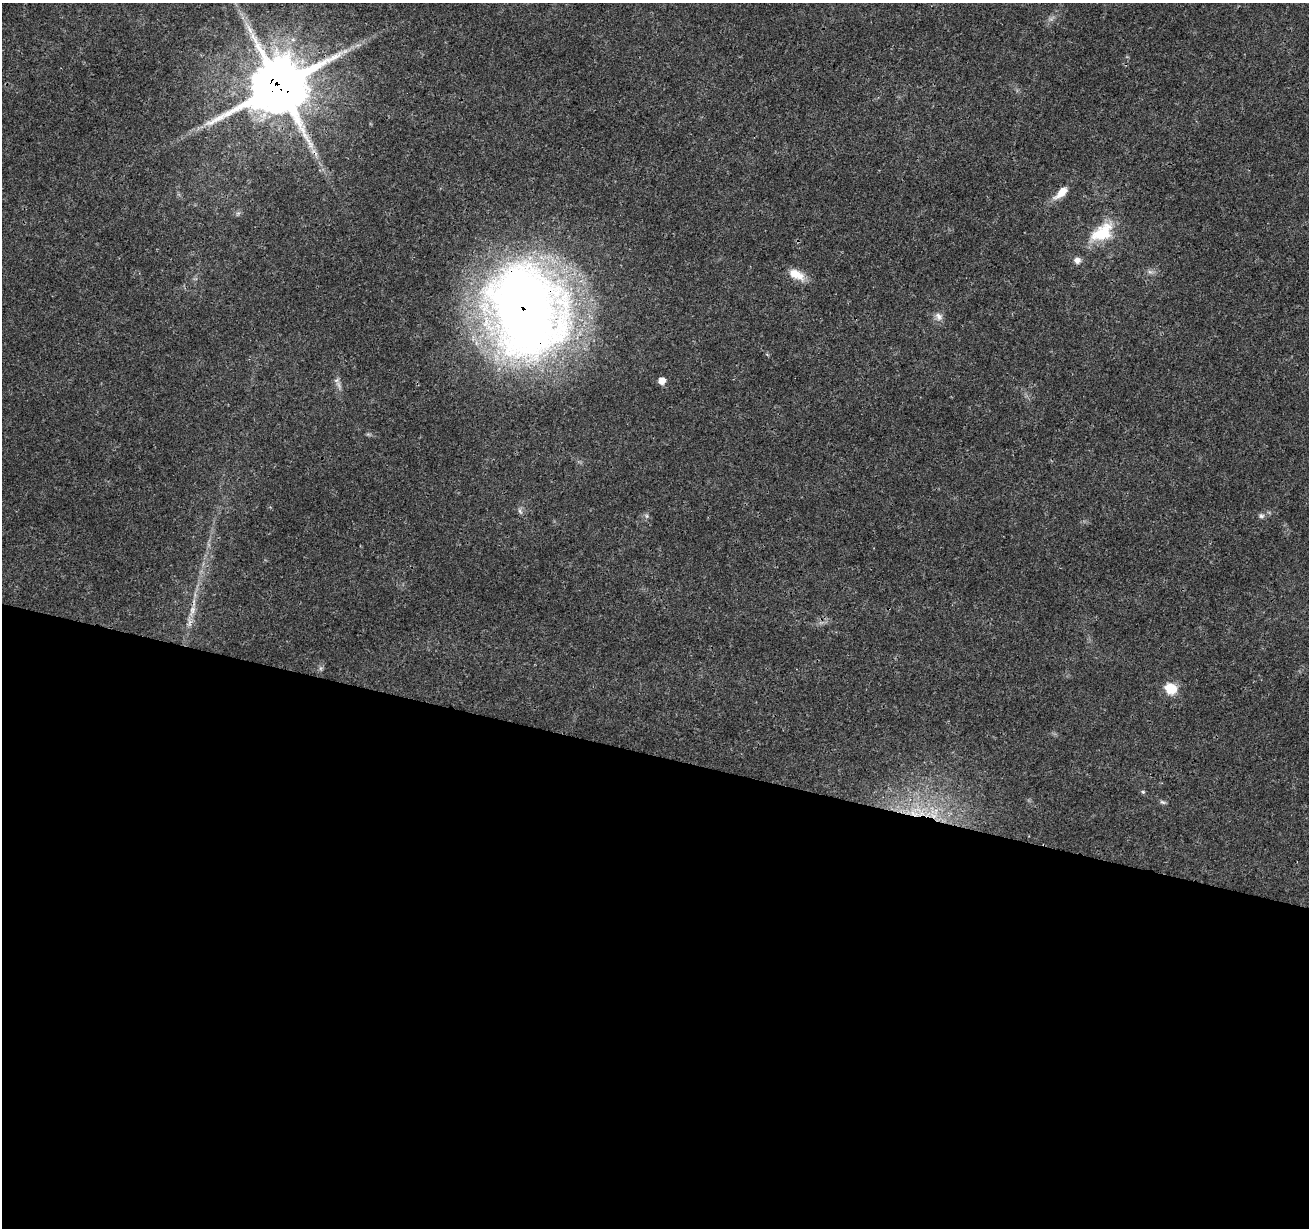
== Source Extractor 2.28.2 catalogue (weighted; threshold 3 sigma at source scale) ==
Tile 14 of 4 x 4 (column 2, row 4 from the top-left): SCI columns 1314-2620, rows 284-1509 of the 5235 x 5407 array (HDU 1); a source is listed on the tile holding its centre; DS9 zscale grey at full resolution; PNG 1311 x 1230 px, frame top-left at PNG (2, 3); no overlay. Shown black and unused: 39% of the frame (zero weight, under 3 of 4 exposures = <1% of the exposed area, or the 3 px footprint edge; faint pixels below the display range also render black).
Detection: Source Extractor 2.28.2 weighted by HDU 2 'WHT'; one run over the whole footprint, this tile lists its part. Background 0.0247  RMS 0.0022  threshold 0.0101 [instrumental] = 3 sigma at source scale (4.5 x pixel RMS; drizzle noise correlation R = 1.50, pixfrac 1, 0.0396/0.0396 arcsec/px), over >= 5 px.
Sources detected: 22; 3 cosmic-ray / hot-pixel residue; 1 long thin detection or spike segment (spike, bleed or trail) — not listed; the other 18 listed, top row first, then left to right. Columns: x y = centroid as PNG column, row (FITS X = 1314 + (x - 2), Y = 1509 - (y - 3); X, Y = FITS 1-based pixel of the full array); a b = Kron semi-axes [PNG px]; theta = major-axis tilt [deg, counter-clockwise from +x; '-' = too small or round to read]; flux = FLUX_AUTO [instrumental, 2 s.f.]
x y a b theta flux
279 86 21 18 33 1200
1062 192 20 9 43 2.9
1102 232 34 19 35 8.3
1077 260 8 8 - 1.1
1150 272 7 4 -18 0.53
796 274 20 10 -29 3.6
527 310 81 61 -72 250
939 316 12 9 -51 1.3
662 381 8 7 - 1.5
338 385 12 5 -58 0.83
520 511 9 3 -56 0.44
647 516 6 4 -71 0.38
1261 516 7 6 - 0.6
192 610 11 7 82 1.3
320 668 7 4 90 0.49
1171 689 14 12 -24 4.1
1143 792 5 5 - 0.31
1162 802 8 5 -26 0.47
Overlapping masked pixels (flux is a lower limit): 3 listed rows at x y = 279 86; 527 310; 192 610